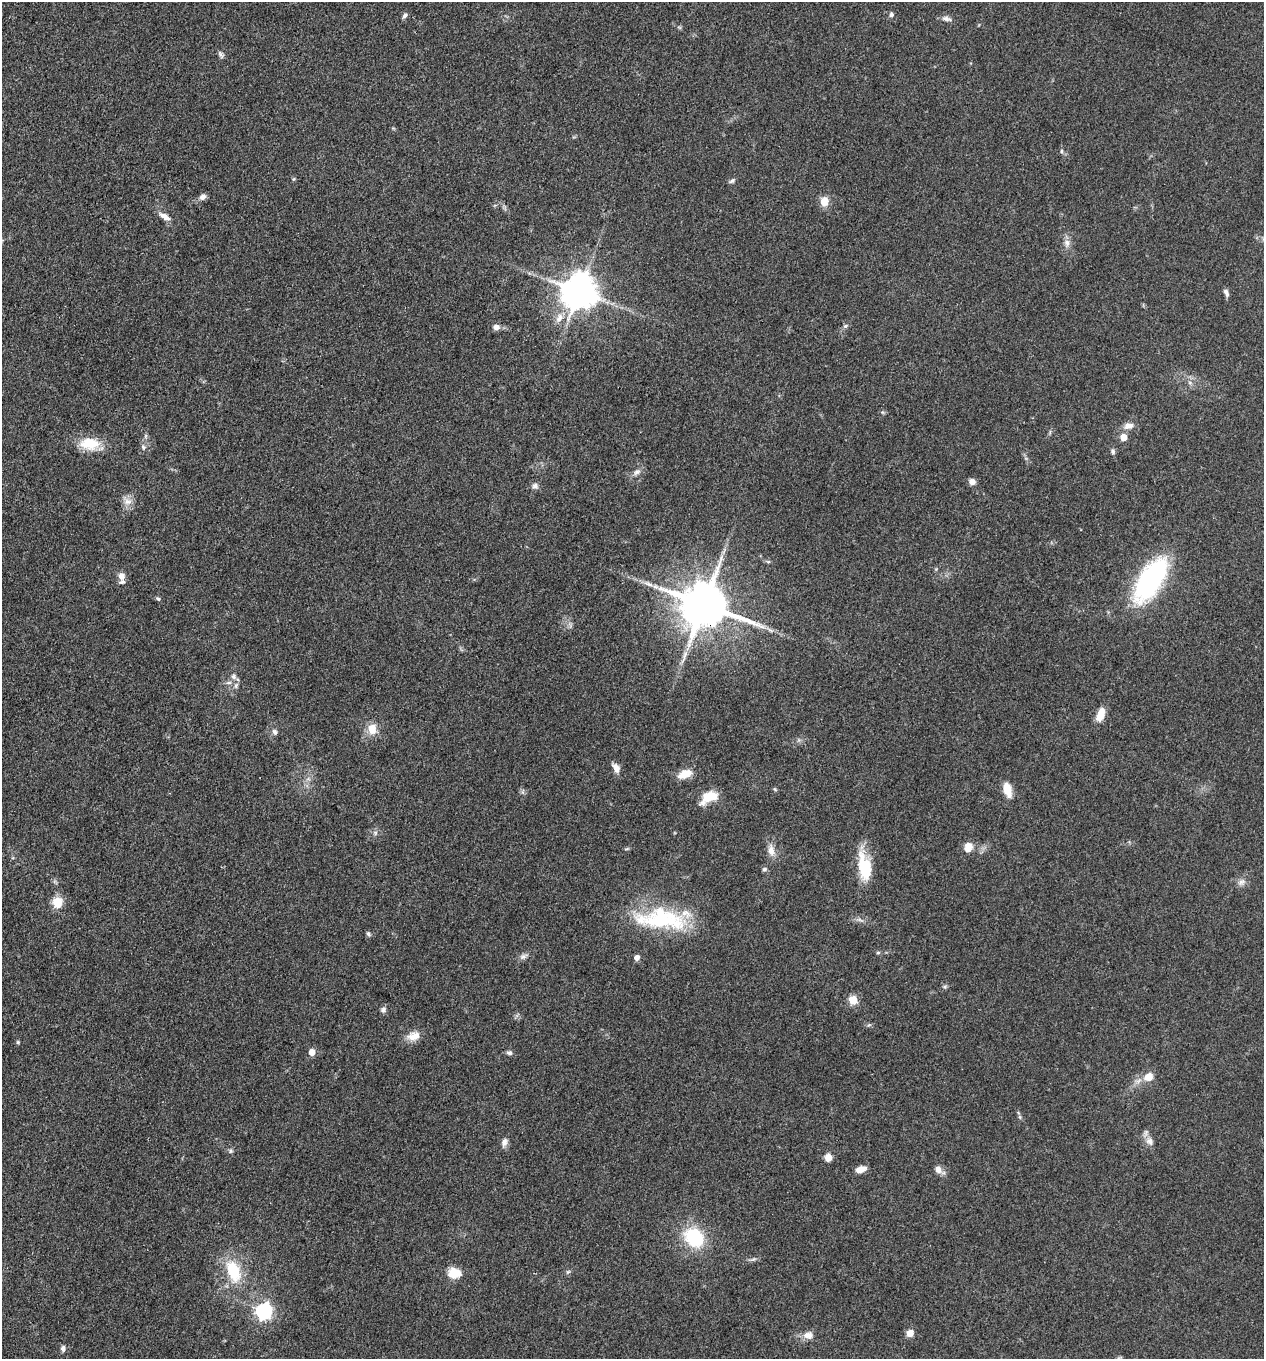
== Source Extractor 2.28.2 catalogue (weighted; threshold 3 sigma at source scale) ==
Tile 11 of 4 x 4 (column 3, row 3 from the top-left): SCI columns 2786-4047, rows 1359-2715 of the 5442 x 5431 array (HDU 1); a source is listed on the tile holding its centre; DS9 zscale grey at full resolution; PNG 1266 x 1361 px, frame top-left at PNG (2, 2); no overlay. Shown black and unused: <1% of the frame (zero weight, under 3 of 4 exposures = <1% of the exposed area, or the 3 px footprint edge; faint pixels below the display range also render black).
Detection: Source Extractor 2.28.2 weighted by HDU 2 'WHT'; one run over the whole footprint, this tile lists its part. Background 0.0948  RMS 0.0059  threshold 0.0267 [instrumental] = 3 sigma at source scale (4.5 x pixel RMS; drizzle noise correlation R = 1.50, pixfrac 1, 0.05/0.05 arcsec/px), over >= 5 px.
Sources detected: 78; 2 long thin detections or spike segments (spike, bleed or trail) — not listed; the other 76 listed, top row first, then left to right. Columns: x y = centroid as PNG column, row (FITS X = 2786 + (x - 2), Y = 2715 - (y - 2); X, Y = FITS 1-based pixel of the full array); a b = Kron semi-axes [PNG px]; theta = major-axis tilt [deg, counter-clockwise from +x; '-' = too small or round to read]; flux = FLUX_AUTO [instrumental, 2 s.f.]
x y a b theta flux
891 14 7 6 - 1.4
405 15 8 5 45 1.4
946 19 14 6 -14 2.5
221 55 11 5 -58 1.6
1061 151 6 4 89 0.85
293 179 6 4 70 0.72
732 181 8 5 43 1.3
203 197 9 7 34 2.7
824 201 10 9 - 6.6
164 216 16 7 -30 4.1
1067 243 10 8 -81 3.2
579 292 10 10 - 1400
1226 292 10 5 -68 1.9
559 318 14 9 59 5.4
845 326 7 5 36 1.3
496 327 7 6 - 3.3
1128 426 14 8 11 4
1123 437 5 5 - 8.7
90 444 26 15 -3 15
143 447 9 6 -73 1.8
1113 452 6 6 - 1.4
637 472 11 7 24 2.6
972 482 7 6 - 3.1
535 486 8 8 - 2.2
128 502 12 9 3 4.3
721 558 7 4 73 1.6
121 576 11 9 -81 4.1
1150 580 50 22 58 91
158 599 7 5 -28 1.1
704 605 14 12 -21 3300
234 677 8 7 - 1.9
236 685 8 6 75 1.6
1101 715 14 7 70 8.8
372 729 14 11 88 7.4
275 732 8 6 -58 1.8
616 768 13 8 -59 4
685 774 16 9 20 8.7
775 789 6 4 -70 0.7
1007 789 15 8 -74 9.3
709 797 19 10 27 13
375 833 7 6 - 1.5
968 847 11 9 67 6
771 850 17 9 -81 5.2
864 867 34 15 -79 22
764 869 7 5 32 1.3
1242 882 11 7 40 2.8
57 902 12 10 81 10
661 919 70 25 -4 57
368 934 7 5 -59 1.2
878 953 6 4 1 0.77
523 956 11 7 24 2.4
637 958 5 5 - 3.8
945 987 6 5 - 0.99
853 1000 5 5 - 24
383 1010 7 7 - 1.8
414 1036 18 11 10 6.8
18 1042 4 4 - 0.81
312 1052 5 5 - 6.2
509 1053 8 6 -14 1.7
1149 1077 11 9 42 6.5
1020 1117 6 4 -71 0.94
1150 1141 13 10 -58 4.2
504 1142 11 7 78 2.8
231 1151 6 5 - 1.1
828 1157 8 7 - 4.9
861 1169 12 6 19 5.1
938 1169 10 8 -60 3.4
694 1237 14 11 -42 47
753 1259 7 5 30 1.2
233 1271 35 19 -70 26
568 1272 7 5 42 1.1
454 1273 17 13 -1 8.8
264 1311 7 7 - 180
910 1333 6 6 - 5.3
808 1335 14 10 3 4.7
63 1348 8 6 -88 1.8
Overlapping masked pixels (flux is a lower limit): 1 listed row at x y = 704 605